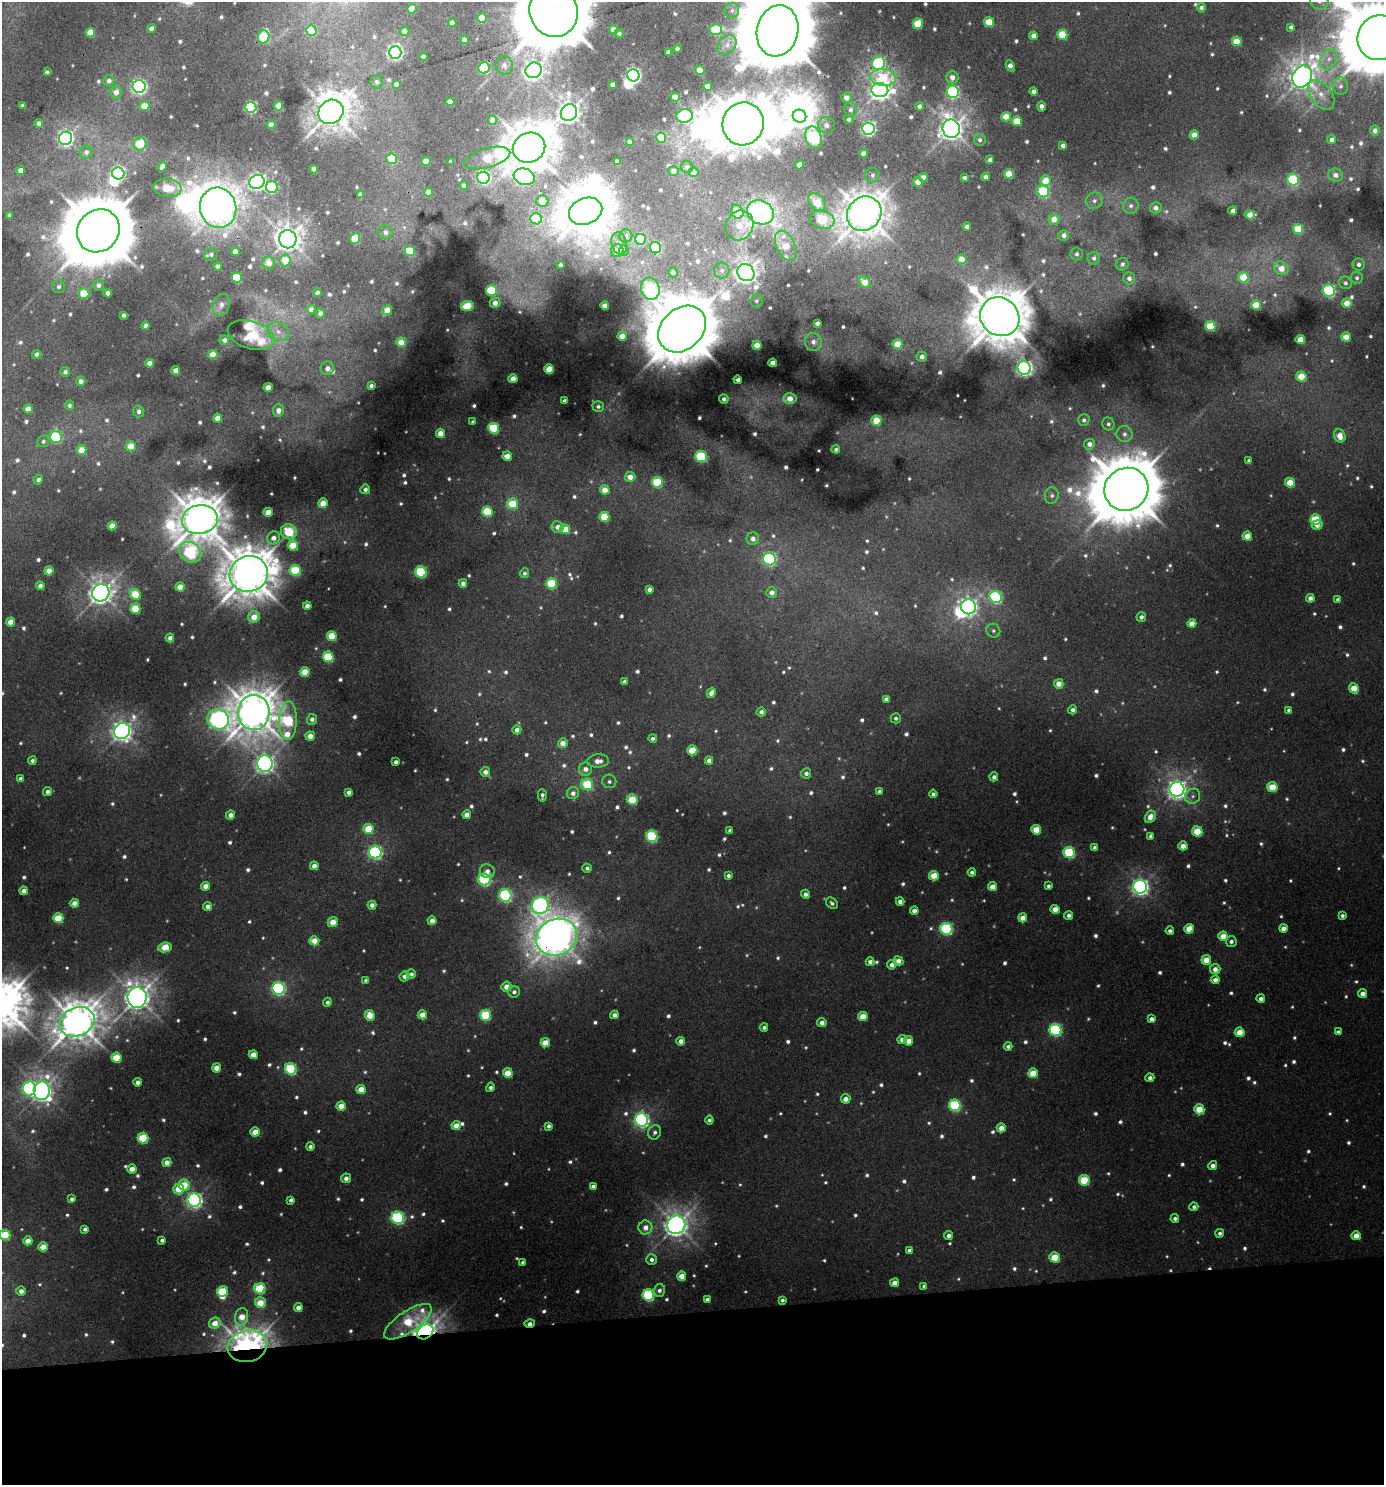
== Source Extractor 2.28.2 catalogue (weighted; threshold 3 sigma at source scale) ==
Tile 8 of 3 x 3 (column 2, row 3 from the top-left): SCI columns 1389-2770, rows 5-1487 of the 4199 x 4457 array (HDU 1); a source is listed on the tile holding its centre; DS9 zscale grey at full resolution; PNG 1386 x 1487 px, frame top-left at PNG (2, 2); each listed source drawn as its Kron ellipse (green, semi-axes under 4 px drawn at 4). Shown black and unused: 12% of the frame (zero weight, under 3 of 4 exposures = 1% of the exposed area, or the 3 px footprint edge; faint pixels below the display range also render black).
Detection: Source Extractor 2.28.2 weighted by HDU 2 'WHT'; one run over the whole footprint, this tile lists its part. Background 0.0318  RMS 0.0073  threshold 0.0331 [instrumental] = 3 sigma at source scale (4.5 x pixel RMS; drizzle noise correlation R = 1.50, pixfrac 1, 0.0396/0.0396 arcsec/px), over >= 5 px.
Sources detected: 1050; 89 too faint to see at this stretch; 13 inside a brighter object's white glare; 1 cosmic-ray / hot-pixel residue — neither listed nor drawn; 7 inside a brighter listed object's ellipse — not listed separately; of the other 940, all 500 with FLUX_AUTO >= 2.46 (the completeness limit of this list) listed and drawn (440 fainter detections not listed), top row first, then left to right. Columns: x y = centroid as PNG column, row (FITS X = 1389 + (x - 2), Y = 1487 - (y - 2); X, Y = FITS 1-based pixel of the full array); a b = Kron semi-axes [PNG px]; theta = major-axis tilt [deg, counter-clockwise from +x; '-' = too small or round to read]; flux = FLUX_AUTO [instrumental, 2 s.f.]
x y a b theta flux
1319 2 9 8 - 4.2
1201 8 4 4 - 3.2
412 9 5 4 - 19
732 10 8 7 - 3
554 11 26 24 -71 9800
482 18 5 5 - 28
989 22 5 5 - 26
452 23 4 4 - 7.2
918 24 5 5 - 35
1291 27 4 4 - 3.5
151 29 5 4 - 4.8
311 30 5 5 - 52
613 30 4 4 - 11
716 30 6 5 - 43
404 31 5 4 - 5.8
778 31 26 20 77 10000
90 33 5 4 - 19
619 33 5 4 - 2.6
1062 35 5 5 - 31
1034 36 4 4 - 8.5
264 37 6 5 - 79
1379 38 23 21 62 8800
465 40 4 4 - 7.2
1237 41 5 4 - 24
727 45 11 8 51 5
677 49 4 4 - 4.3
395 52 6 6 - 300
669 52 4 4 - 5.5
424 57 4 4 - 6.5
1329 59 11 8 62 6.5
879 63 7 6 - 130
504 65 9 8 - 5.1
1010 66 6 4 -66 6.7
484 68 6 5 - 78
534 70 8 7 - 490
700 70 5 4 - 19
47 72 4 4 - 2.8
633 75 6 6 - 270
883 77 13 8 -6 31
952 77 6 6 - 6.5
1302 77 11 9 61 1000
109 81 5 5 - 5
377 82 7 6 - 2.7
396 84 4 4 - 3.7
613 85 4 4 - 4.4
708 86 4 4 - 8.8
1341 86 8 7 - 3.2
139 87 6 6 - 280
880 90 8 7 - 670
1034 91 4 4 - 5.3
116 92 6 6 - 8.3
953 92 6 6 - 150
1321 95 17 10 -53 9.7
675 97 4 4 - 15
846 98 5 5 - 7.1
450 102 4 4 - 8.6
23 106 4 4 - 4.1
144 106 5 5 - 20
278 106 4 4 - 15
919 106 4 4 - 4.1
1041 106 5 4 - 4.5
251 107 5 5 - 120
850 110 7 6 - 3.7
331 112 13 11 40 1700
569 113 8 7 - 740
684 116 8 7 - 100
800 116 7 6 - 890
1006 117 5 4 - 17
849 119 5 4 - 2.7
492 120 4 4 - 7.8
1017 121 5 5 - 26
39 123 4 4 - 4.2
743 124 21 20 - 3100
271 125 4 4 - 7.6
826 125 8 8 - 4.6
868 129 6 6 - 220
951 129 9 8 - 850
1375 131 5 5 - 4.6
1194 135 4 4 - 10
65 138 7 6 - 340
661 138 5 5 - 22
813 138 11 8 -76 110
980 140 6 6 - 2.8
1332 140 5 4 - 4.6
630 142 4 4 - 2.6
140 144 7 6 - 28
1063 145 4 4 - 4.4
529 148 16 14 27 2700
86 152 6 6 - 4.4
864 153 4 4 - 6.9
487 158 24 10 15 42
392 159 5 5 - 48
990 160 4 4 - 3.2
426 161 4 4 - 16
451 162 4 3 - 3.4
617 162 4 4 - 5.8
799 165 5 4 - 9.3
162 167 5 4 - 8.6
687 167 6 6 - 3.9
314 169 4 4 - 5.2
21 170 5 4 - 7.9
674 171 5 5 - 4.9
694 172 5 4 - 11
118 173 6 6 - 210
1009 174 5 4 - 24
872 175 7 7 - 3
1335 175 7 6 - 4.7
524 177 11 8 -18 130
923 177 5 4 - 8.4
986 177 4 4 - 4.6
483 178 6 6 - 170
965 178 4 3 - 3.2
1293 180 6 5 - 79
1046 181 5 5 - 18
257 182 8 6 22 380
918 182 5 4 - 12
464 185 4 4 - 3.1
272 187 6 6 - 72
167 188 14 9 -7 13
1043 191 6 6 - 95
428 192 4 4 - 8
360 195 4 4 - 3.7
542 201 6 6 - 12
1094 201 8 8 - 4.4
817 202 10 7 -50 23
1131 206 8 8 - 3.8
218 208 20 18 -76 1200
1156 208 5 5 - 5.1
586 211 17 13 23 2100
1233 211 4 4 - 4.7
737 212 7 6 - 22
760 212 14 11 -29 330
864 214 18 16 44 2100
9 215 4 4 - 3
1250 215 5 4 - 11
536 219 6 5 - 56
1054 219 5 5 - 9.4
822 220 13 9 -14 47
740 225 15 13 62 15
967 227 4 4 - 4.5
1298 229 5 5 - 29
98 231 22 20 47 7700
385 232 7 6 - 4.3
1064 235 5 5 - 5.1
626 236 6 6 - 3.6
288 239 9 8 - 1000
355 239 5 5 - 34
641 239 5 5 - 42
619 244 11 7 -76 4.5
786 246 16 9 -64 25
656 248 6 5 - 80
410 251 5 5 - 38
617 251 6 6 - 8.9
624 251 5 5 - 14
235 252 4 4 - 7.4
211 254 7 6 - 2.9
1077 254 6 6 - 2.5
1094 258 6 6 - 3.6
961 259 5 5 - 17
285 260 6 5 - 20
269 263 6 6 - 9.4
1122 264 6 6 - 2.7
1359 264 6 6 - 3.8
560 265 4 4 - 2.8
218 266 4 4 - 4.9
1281 268 8 6 -36 13
722 270 8 7 - 3.6
673 272 5 5 - 3.3
746 273 9 8 - 770
1243 277 5 5 - 27
237 278 5 5 - 55
1129 278 6 6 - 3.8
1357 278 6 6 - 2.5
865 282 6 5 - 14
1345 283 6 6 - 2.9
98 285 6 5 - 4.1
59 287 6 6 - 3.1
650 289 11 9 -74 74
491 290 5 5 - 67
1329 291 6 6 - 120
84 293 5 5 - 25
108 293 4 4 - 6.1
317 293 4 4 - 3.5
756 301 6 6 - 2.6
495 303 5 5 - 7.5
1347 303 5 4 - 12
221 305 11 8 69 5.3
1256 305 5 4 - 18
467 306 6 5 - 29
605 306 4 4 - 9.3
311 309 4 4 - 6.3
387 310 5 4 - 13
320 313 5 4 - 4.2
123 315 4 4 - 2.9
1000 317 20 18 -41 3600
817 323 4 4 - 4.2
146 326 4 4 - 5.5
1210 326 5 5 - 32
682 329 26 20 43 6400
278 332 11 9 -18 7.3
251 335 24 13 -17 46
622 336 4 4 - 11
1346 337 4 4 - 15
224 340 5 4 - 4.5
1300 340 4 4 - 19
401 342 5 4 - 15
813 342 9 8 - 5.6
897 344 5 5 - 21
757 345 4 4 - 11
37 354 4 4 - 3.7
213 354 5 4 - 19
922 357 5 5 - 5.4
150 363 4 4 - 9.1
773 363 4 4 - 11
327 368 7 6 - 5.6
1024 368 7 6 - 330
549 369 4 4 - 20
176 371 4 4 - 11
65 372 5 5 - 3
1301 376 5 5 - 24
513 379 4 4 - 13
738 380 4 4 - 3.9
81 381 4 4 - 5
371 386 4 4 - 3.9
268 387 4 4 - 12
724 399 4 4 - 3.7
790 399 6 5 - 11
565 401 4 4 - 4
69 405 4 4 - 2.5
598 406 5 5 - 2.9
28 409 4 4 - 11
278 410 6 5 - 6.2
139 411 6 5 - 4.1
217 418 4 4 - 8.9
1084 420 5 5 - 2.6
876 421 5 5 - 22
473 422 4 4 - 3.1
1108 424 6 6 - 2.6
494 428 5 5 - 59
440 433 4 4 - 11
1124 434 8 8 - 4.1
1340 436 7 5 -72 12
56 437 6 6 - 61
43 441 6 5 - 2.6
1089 444 5 5 - 6.1
131 446 5 5 - 17
836 449 4 4 - 2.5
82 450 5 5 - 20
507 456 5 4 - 10
701 457 6 5 - 98
1249 461 4 3 - 2.7
630 477 5 5 - 10
38 480 5 4 - 3.6
657 482 5 5 - 52
1290 482 5 5 - 20
365 489 5 4 - 3.4
1126 489 22 21 - 7100
605 490 5 4 - 14
1052 495 8 7 - 3
323 503 5 4 - 13
512 504 5 5 - 33
268 512 4 4 - 13
487 512 5 5 - 46
604 517 5 5 - 31
200 519 18 14 9 2600
1315 520 5 5 - 51
1317 525 5 5 - 5.2
112 526 4 4 - 11
558 527 6 6 - 6.2
565 529 5 5 - 21
289 532 8 7 - 28
1247 536 4 4 - 14
274 538 7 6 - 5.7
753 539 6 6 - 5.6
293 545 5 5 - 25
190 552 12 9 -38 130
769 559 6 6 - 160
295 570 6 5 - 54
49 571 4 4 - 11
421 572 5 5 - 73
524 573 5 4 - 2.7
249 574 19 17 21 3300
463 583 4 4 - 3.8
552 584 5 5 - 57
40 586 4 4 - 5.3
180 587 4 4 - 10
649 589 4 4 - 4.6
772 592 5 5 - 6.6
101 593 9 8 - 830
135 594 6 5 - 30
996 597 6 6 - 120
1310 598 4 4 - 5.1
1338 600 4 4 - 3.8
307 606 4 4 - 5.4
968 607 7 7 - 450
135 609 5 5 - 28
254 617 6 5 - 15
1141 617 5 4 - 3.7
11 622 4 4 - 13
1192 623 4 4 - 10
993 631 7 6 - 2.5
332 636 5 5 - 30
170 638 4 4 - 5.1
328 657 5 5 - 49
305 672 5 5 - 18
624 682 4 4 - 3.8
1059 684 5 4 - 8.9
1354 688 5 4 - 17
711 693 5 4 - 5.9
886 699 4 4 - 3.6
1073 710 4 4 - 4
1289 710 4 4 - 3.6
254 712 17 16 - 2300
761 712 5 4 - 3.4
896 718 5 5 - 2.6
218 719 11 10 - 370
312 719 5 5 - 4.1
288 721 19 9 88 88
517 730 4 4 - 5.1
122 731 8 7 - 550
310 736 5 4 - 8.3
653 738 4 4 - 2.6
563 743 5 5 - 8.4
692 750 5 5 - 23
709 760 4 4 - 5.2
32 761 4 4 - 3
598 761 11 6 3 7.9
396 762 4 4 - 3.9
265 764 8 7 - 500
586 769 6 6 - 5.9
485 772 5 5 - 5.8
806 773 5 5 - 3.9
994 777 4 4 - 3.4
21 779 4 4 - 4.4
609 781 7 6 - 2.7
587 784 6 5 - 51
1272 787 5 5 - 26
1177 789 7 7 - 520
879 791 4 4 - 3
47 792 4 4 - 4.1
349 792 4 4 - 4
573 793 6 6 - 5.3
933 794 4 4 - 2.7
542 795 6 4 -90 2.9
1193 796 8 7 - 2.9
632 800 5 5 - 33
230 815 4 4 - 5.9
467 815 4 4 - 8.5
1150 817 6 5 - 8.6
368 829 5 5 - 30
730 830 4 4 - 3
1036 830 5 4 - 22
1197 831 5 5 - 29
652 836 6 5 - 93
1151 836 4 4 - 3.3
1183 846 4 4 - 9.1
1095 848 4 4 - 3.4
375 852 6 6 - 180
1069 853 6 5 - 73
314 866 4 4 - 6.8
587 868 5 4 - 2.8
487 871 7 6 - 6.5
972 872 4 4 - 2.7
728 876 4 4 - 2.7
934 876 5 4 - 20
484 880 6 6 - 130
206 886 4 4 - 8.1
1048 886 4 4 - 2.5
992 887 4 4 - 12
1140 887 7 6 - 390
24 891 4 4 - 6.1
805 894 4 4 - 3.9
505 895 6 6 - 140
900 901 4 4 - 5
74 903 4 4 - 6
832 903 6 5 - 2.5
372 905 4 4 - 5.2
540 905 9 8 - 290
208 907 4 4 - 6.2
1055 909 4 4 - 12
914 911 4 4 - 5.8
1069 915 4 4 - 3.5
1342 915 4 4 - 2.5
58 918 5 5 - 29
1023 918 4 4 - 11
432 921 4 4 - 7
333 922 5 4 - 16
946 929 6 6 - 110
1189 929 5 4 - 17
1283 929 4 4 - 7.4
1170 931 4 4 - 3.1
1223 936 5 4 - 15
556 937 21 18 24 1600
314 941 5 4 - 15
1231 941 5 5 - 3.8
165 947 7 5 10 25
1206 960 5 4 - 16
898 961 5 4 - 6.8
870 962 4 4 - 4.6
892 965 5 4 - 5
1215 969 5 5 - 7.2
411 974 4 4 - 3.1
404 976 5 5 - 4
366 980 4 4 - 2.9
1215 980 4 4 - 7.4
506 987 5 5 - 7.9
279 989 6 6 - 150
514 992 6 5 - 3.3
1362 994 4 4 - 6.8
137 997 10 9 - 1000
1261 999 4 4 - 4.4
327 1002 4 4 - 2.9
370 1015 5 5 - 17
422 1015 4 4 - 11
485 1015 5 5 - 52
614 1015 4 4 - 5.1
863 1016 5 4 - 17
1151 1019 4 4 - 5.2
77 1022 18 14 23 2100
822 1023 5 4 - 5.6
764 1027 4 4 - 2.6
1055 1030 6 6 - 120
1240 1032 5 5 - 18
1338 1032 4 4 - 3.9
902 1040 5 4 - 7.8
681 1041 4 4 - 5.8
908 1041 4 4 - 12
545 1043 5 4 - 16
1008 1046 4 4 - 2.9
253 1055 4 4 - 11
116 1058 5 5 - 28
216 1068 4 4 - 11
291 1069 6 5 - 82
508 1073 5 4 - 20
1033 1073 5 5 - 22
1150 1078 4 4 - 3.6
137 1082 4 4 - 3.6
490 1087 5 4 - 3.1
29 1088 7 6 - 170
361 1089 5 4 - 13
42 1091 9 8 - 550
846 1099 5 4 - 7.1
955 1105 6 5 - 85
341 1106 4 4 - 13
1199 1109 5 5 - 25
642 1120 6 6 - 240
709 1120 4 4 - 2.7
456 1126 4 4 - 12
548 1126 4 4 - 3
1001 1128 4 4 - 9
255 1132 4 4 - 16
655 1132 7 6 - 3.1
143 1138 5 5 - 46
310 1146 4 4 - 3.1
167 1162 4 4 - 8.6
1213 1166 4 4 - 5.4
132 1169 4 4 - 9.5
346 1178 5 5 - 5.1
1084 1180 5 5 - 38
184 1185 5 5 - 25
593 1186 4 4 - 2.9
179 1189 5 5 - 18
72 1199 4 4 - 2.7
194 1200 6 6 - 290
291 1200 4 4 - 2.9
1194 1207 4 4 - 2.5
398 1218 6 6 - 130
1175 1218 4 4 - 2.9
676 1225 9 9 - 810
645 1227 7 7 - 7.1
85 1229 4 4 - 3.3
1220 1233 4 4 - 2.8
5 1235 5 5 - 34
948 1235 4 4 - 4.5
1356 1236 4 4 - 13
162 1240 4 4 - 2.6
28 1241 4 4 - 10
43 1247 4 4 - 14
909 1250 4 4 - 2.6
1054 1257 5 5 - 25
651 1260 5 5 - 3.7
523 1262 4 3 - 2.5
682 1276 4 4 - 12
895 1283 4 4 - 8
924 1286 4 4 - 3
260 1288 5 5 - 51
659 1290 6 6 - 4
21 1291 5 4 - 4.9
222 1291 5 5 - 37
648 1295 6 5 - 87
707 1299 4 4 - 3.4
782 1300 4 3 - 2.5
260 1303 5 5 - 21
298 1307 4 4 - 5.5
242 1317 9 6 81 15
408 1322 28 10 34 44
215 1323 6 5 - 12
530 1323 5 3 - 5.4
425 1332 9 6 35 930
247 1346 20 15 13 1000
Overlapping masked pixels (flux is a lower limit): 10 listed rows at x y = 65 138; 872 175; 98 231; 288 239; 682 329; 249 574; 556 937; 530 1323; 425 1332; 247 1346
Isophote crosses this tile's border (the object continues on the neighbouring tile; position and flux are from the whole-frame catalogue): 5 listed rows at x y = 1319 2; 554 11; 778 31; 1379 38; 5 1235